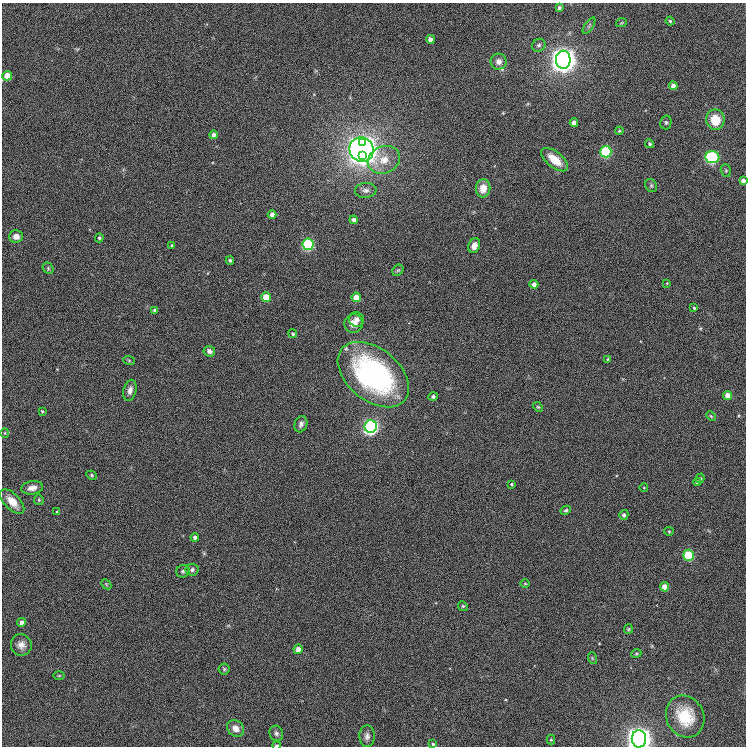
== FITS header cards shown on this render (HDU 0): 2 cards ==
NAXIS1  =                  744
NAXIS2  =                  744

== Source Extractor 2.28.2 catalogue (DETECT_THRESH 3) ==
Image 744 x 744 px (HDU 0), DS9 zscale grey, 1 PNG px = 1 image px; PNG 748 x 748 px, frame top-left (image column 1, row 744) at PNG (2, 3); each listed source drawn as its Kron ellipse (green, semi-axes under 4 px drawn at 4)
Background 0.00147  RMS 0.042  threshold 0.126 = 3 sigma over >= 5 px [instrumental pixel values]
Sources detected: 96; all 96 listed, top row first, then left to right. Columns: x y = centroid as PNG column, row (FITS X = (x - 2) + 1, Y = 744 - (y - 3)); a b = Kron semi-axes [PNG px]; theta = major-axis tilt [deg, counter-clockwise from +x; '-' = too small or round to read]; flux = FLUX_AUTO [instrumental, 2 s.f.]
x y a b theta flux
559 7 4 4 - 5.6
670 21 4 4 - 4
621 23 5 3 - 2.6
589 26 9 3 57 5.1
430 39 4 4 - 15
539 45 7 6 - 7.1
563 60 9 7 88 4000
499 62 8 8 - 15
7 76 5 5 - 37
673 86 4 4 - 15
715 120 10 9 - 56
666 122 7 5 76 5.1
574 123 4 4 - 14
619 131 4 4 - 2.9
213 135 4 4 - 7.6
363 143 3 3 - 440
650 144 5 4 - 5.5
362 149 12 12 - 2800
606 152 6 5 - 240
363 155 3 2 - 450
712 157 7 6 - 380
384 160 16 13 24 46
555 160 16 7 -39 43
726 170 6 5 - 4.5
743 181 4 4 - 11
651 185 7 5 -56 5
483 188 9 7 83 33
366 190 11 7 4 12
272 214 4 4 - 13
354 220 4 4 - 12
16 236 7 6 - 16
99 238 4 4 - 4.2
308 244 5 5 - 310
172 246 3 3 - 3.6
474 246 8 5 65 17
230 260 4 4 - 4.3
48 268 6 4 -49 4.8
398 270 6 5 - 4
667 283 4 4 - 2.2
534 284 4 4 - 15
266 297 5 5 - 50
356 297 5 4 - 39
694 308 4 3 - 3.5
155 310 4 3 - 8
357 319 8 7 - 13
354 324 9 9 - 27
293 334 5 4 - 4.6
209 351 6 5 - 10
608 359 4 3 - 4
129 360 6 4 -20 3
373 375 40 26 -39 650
130 390 11 6 76 13
728 395 4 4 - 24
433 397 5 4 - 5.9
538 407 6 3 -43 3.2
42 411 3 3 - 3
711 416 5 3 - 2.9
301 424 8 6 71 9.6
371 427 6 6 - 870
5 433 5 4 - 3.1
92 475 5 4 - 3.7
700 478 5 3 - 3.8
697 482 4 4 - 5
512 484 4 3 - 3.2
32 488 11 6 10 19
644 488 4 3 - 2
39 500 5 5 - 3.7
12 502 15 7 -46 41
566 510 5 4 - 4.8
57 512 4 4 - 2.6
624 515 5 4 - 6.4
669 531 4 4 - 3.3
195 537 4 4 - 9.6
689 555 5 5 - 140
192 570 6 6 - 7.5
183 571 7 6 - 6.6
106 584 6 4 -45 3.2
525 584 5 3 - 2.5
665 587 4 4 - 31
463 606 5 4 - 3.5
22 622 4 4 - 11
628 629 5 4 - 3.1
21 645 11 10 - 19
298 649 4 4 - 22
636 654 5 3 - 3.1
592 658 6 3 -72 3.2
224 669 5 5 - 4.5
59 676 6 4 0 3.2
685 717 21 18 -62 110
236 728 9 7 -39 23
276 733 8 6 -65 8.5
367 736 11 7 -90 12
639 739 8 7 - 3500
551 740 5 4 - 3.2
433 744 4 4 - 3.8
277 745 4 3 - 4.3
At the frame edge (FLAGS 8, measured only in part): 3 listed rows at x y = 743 181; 639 739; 277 745